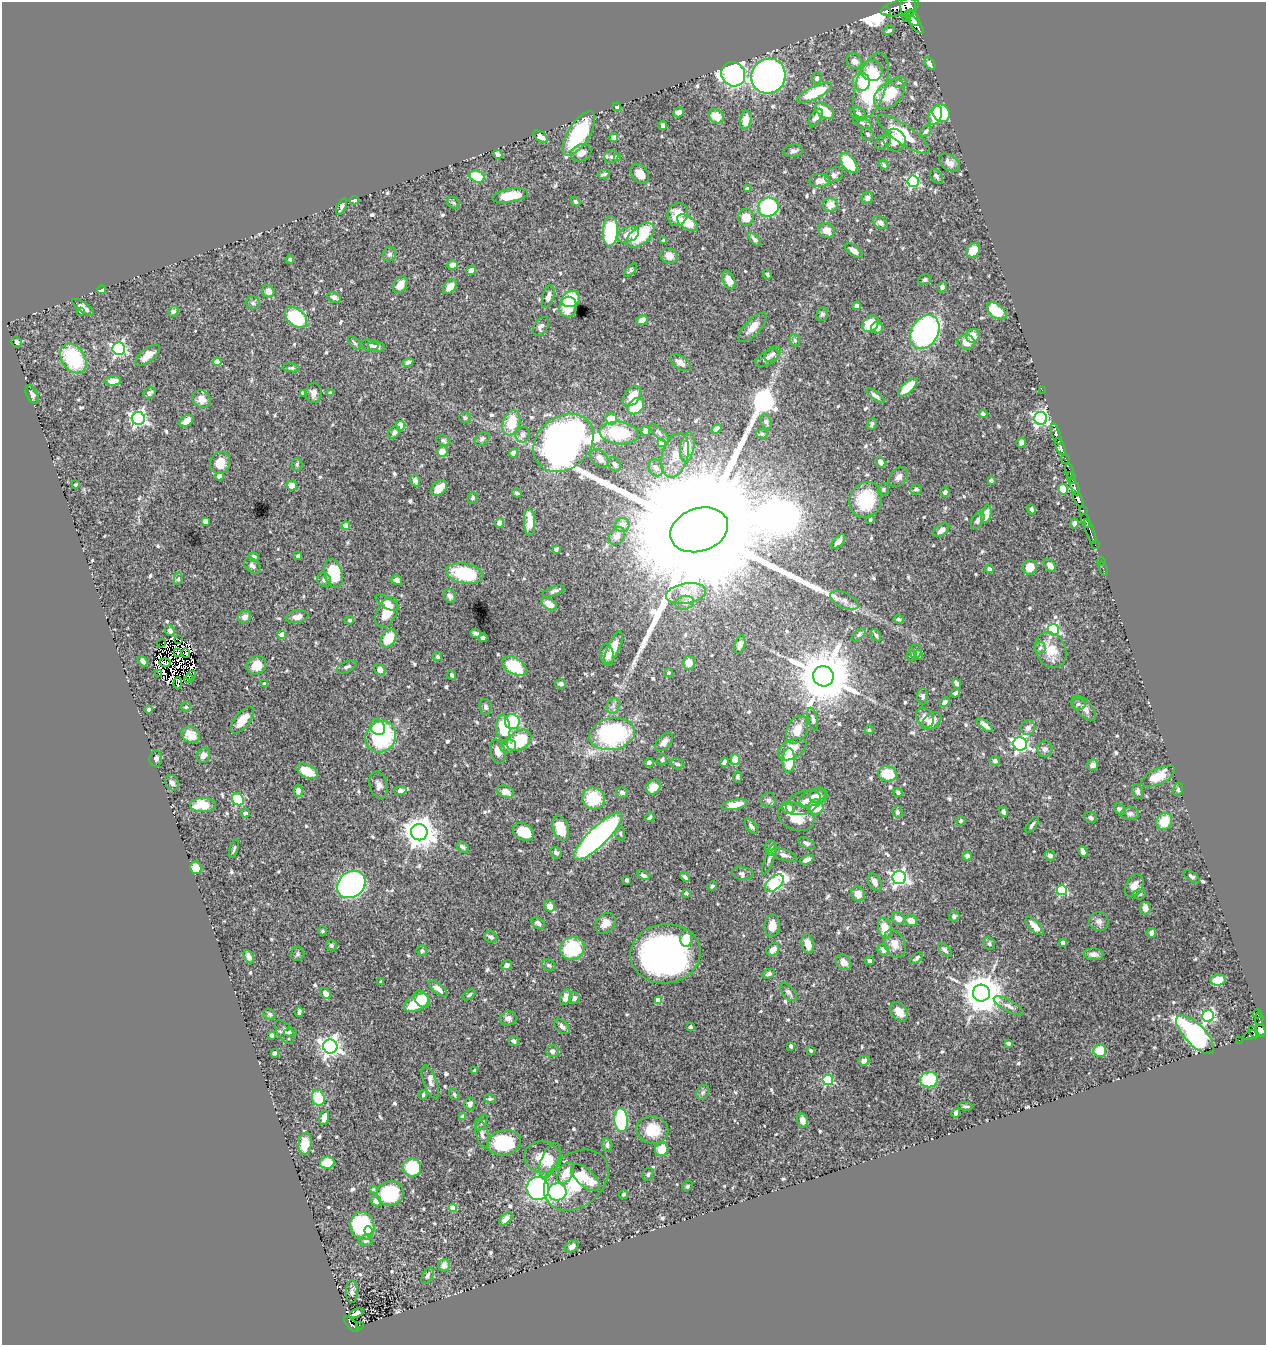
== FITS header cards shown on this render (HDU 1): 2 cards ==
NAXIS1  =                 1264
NAXIS2  =                 1343

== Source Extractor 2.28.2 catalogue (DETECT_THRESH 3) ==
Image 1264 x 1343 px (HDU 1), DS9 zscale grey, 1 PNG px = 1 image px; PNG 1268 x 1347 px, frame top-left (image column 1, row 1343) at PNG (2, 2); each listed source drawn as its Kron ellipse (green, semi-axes under 4 px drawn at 4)
Background 0.589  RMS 0.014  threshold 0.0426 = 3 sigma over >= 5 px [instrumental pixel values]
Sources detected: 661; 4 with non-positive FLUX_AUTO (blend fragments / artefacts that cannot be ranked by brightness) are neither listed nor drawn; of the other 657, the 500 brightest by FLUX_AUTO listed and drawn (157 fainter detections omitted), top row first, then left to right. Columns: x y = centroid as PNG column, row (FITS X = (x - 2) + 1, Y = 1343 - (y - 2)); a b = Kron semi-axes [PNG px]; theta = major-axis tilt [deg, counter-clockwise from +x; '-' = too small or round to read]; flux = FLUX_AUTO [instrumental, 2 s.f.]
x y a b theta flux
908 6 10 8 82 1300
900 7 19 7 14 1700
886 11 5 4 - 29
906 18 4 2 - 56
912 18 9 6 -50 1600
916 24 11 4 -51 1100
889 30 5 4 - 1.8
854 61 8 7 - 4.7
930 63 7 4 -58 3.1
872 70 11 10 - 15
733 74 12 11 - 320
768 76 18 17 - 400
817 78 6 5 - 2.4
861 82 9 8 - 16
899 82 8 5 1 2.5
871 86 34 15 72 94
814 93 19 6 25 34
889 94 18 11 40 30
617 107 4 4 - 3.5
825 111 11 6 -35 25
679 112 5 5 - 4.4
941 113 9 8 - 73
858 114 8 6 -34 4.5
935 115 10 6 68 18
716 116 8 6 -33 15
816 117 10 5 56 4.2
746 120 9 6 83 11
862 123 10 5 -25 3
663 125 4 3 - 3.3
926 131 7 4 45 2.3
579 134 25 10 58 67
868 134 7 5 -56 1.9
903 134 31 9 -35 30
541 137 8 5 -34 5.1
614 138 4 4 - 5.4
895 140 12 10 -52 19
883 142 9 6 45 2.7
793 151 10 6 4 2.9
581 153 10 8 24 6.9
498 154 5 4 - 3.1
611 157 7 6 - 3
617 157 4 4 - 9
849 163 11 6 -53 44
950 163 12 7 -37 6
884 165 5 4 - 1.8
604 174 6 3 13 2.1
640 174 11 8 -51 8.8
834 175 9 7 30 3.6
936 176 8 5 -54 2.3
477 177 8 5 -19 43
820 181 10 6 3 6.3
913 181 6 5 - 140
747 189 4 3 - 4
510 196 18 6 9 22
867 198 6 5 - 4.7
354 200 5 3 - 2
575 202 5 4 - 1.9
454 203 7 5 -35 1.8
830 205 7 7 - 11
342 207 9 4 64 3.1
768 207 10 9 - 120
678 214 12 10 69 16
746 217 8 8 - 12
687 223 12 6 -33 19
880 223 8 5 -36 4
827 230 8 7 - 9.7
610 231 15 7 87 64
628 234 11 7 23 11
640 235 16 9 38 48
755 239 8 4 -48 3.3
663 241 3 3 - 1.8
973 250 8 6 54 18
854 251 10 5 -37 5.5
389 254 7 6 - 2.9
669 256 9 7 -29 6.6
290 259 4 4 - 1.8
453 265 5 5 - 6.6
471 270 5 4 - 5.2
630 270 8 4 48 1.8
767 275 5 3 - 1.7
729 280 10 6 -68 6
925 280 6 5 - 1.9
400 285 9 6 56 8.9
450 287 8 5 49 12
942 287 5 4 - 4.8
101 290 4 4 - 4.7
268 291 6 5 - 6.5
334 297 7 5 -23 5.1
548 297 12 5 74 5
571 299 9 7 31 30
253 303 7 6 - 2.4
857 306 4 4 - 3.2
83 307 12 5 -36 5.4
568 307 10 9 - 14
81 311 4 4 - 1.7
173 311 5 4 - 3
997 311 11 6 -38 29
822 314 7 5 71 2.1
296 317 13 8 -43 72
642 320 6 4 32 9.2
870 324 9 7 48 21
541 327 10 6 56 4
753 327 18 8 47 10
877 328 6 6 - 5.2
925 332 18 13 59 250
973 336 7 6 - 11
795 340 6 5 - 1.7
17 342 6 4 -57 2.7
966 342 9 7 -10 9
354 343 8 4 -45 2
370 345 9 5 -11 3.2
377 346 8 5 -10 3.8
119 349 6 6 - 220
772 354 9 6 43 3
148 355 15 6 39 9.7
73 358 16 11 -56 66
767 358 13 6 27 4.5
217 362 4 4 - 20
408 362 5 3 - 2.7
680 363 12 6 -33 6.2
291 368 8 4 -8 1.9
113 381 8 5 5 11
908 387 12 5 43 22
1042 390 2 2 - 8.5
149 393 6 5 - 2.8
303 393 4 4 - 5.3
313 393 10 8 90 5.2
331 393 4 3 - 2
32 394 9 5 -62 3.8
632 396 11 7 52 11
875 396 11 4 -36 3.7
202 399 9 8 - 8.4
636 406 9 7 44 42
983 414 4 3 - 2.6
138 418 6 6 - 260
465 418 6 5 - 2.5
1041 418 6 6 - 270
611 419 6 5 - 19
186 421 8 5 37 8.4
766 422 8 5 -73 2.2
511 423 13 8 74 27
872 424 6 3 70 1.6
401 426 4 4 - 28
717 429 5 4 - 4.7
646 431 5 4 - 5
394 432 7 5 50 3.5
619 433 20 11 -6 42
659 433 12 4 -45 2.6
762 434 6 4 -9 1.7
1056 434 11 4 -71 700
523 435 8 7 - 4.1
482 439 8 6 38 2.6
443 441 7 4 -25 2.1
1021 442 5 4 - 3.8
563 443 33 26 40 850
662 443 4 4 - 12
687 447 15 7 81 17
1060 447 9 3 -68 740
442 451 5 5 - 9.5
513 453 4 4 - 6.8
675 455 22 13 73 16
600 458 10 7 -46 5.9
1066 459 5 2 - 12
880 462 6 4 -58 6.7
220 463 11 10 - 14
297 464 6 5 - 1.8
614 464 8 5 -56 3.8
656 468 9 7 -67 5
1069 471 8 3 -77 96
219 476 4 4 - 18
899 477 11 8 49 4.8
1072 478 6 3 -71 140
991 480 4 4 - 2
415 481 6 4 -70 5.5
75 485 3 3 - 1.7
292 486 5 5 - 9.9
1075 487 9 3 -70 190
439 488 9 6 42 11
883 489 6 5 - 1.7
916 489 6 5 - 2.1
1063 489 5 5 - 22
945 492 5 4 - 2.8
517 493 5 3 - 2
473 498 6 5 - 2.1
1078 499 8 4 -64 1300
866 500 18 16 67 47
1031 509 5 4 - 2.4
1083 510 3 2 - 96
986 514 9 5 75 11
870 519 4 3 - 1.6
978 520 9 5 58 4.1
205 521 4 4 - 8.7
1086 521 7 3 -65 420
530 522 14 5 -88 17
500 523 5 4 - 7.1
1074 523 5 4 - 2.7
622 525 7 7 - 7
346 526 4 4 - 17
699 530 30 21 19 110000
941 530 9 5 34 5.5
1090 532 13 3 -69 120
617 536 10 7 55 5.2
838 541 9 4 47 4.7
1095 545 2 2 - 4.5
556 549 4 3 - 1.7
298 556 3 3 - 2.4
254 557 5 4 - 4
1101 562 4 3 - 2.2
1050 565 7 5 -48 6
252 566 9 6 -44 3.6
1030 567 7 7 - 12
989 569 4 4 - 2
1103 569 8 2 -71 11
465 573 19 10 -11 56
333 574 15 9 -74 42
178 579 6 4 80 1.7
324 580 7 6 - 3.1
397 580 5 4 - 4.5
554 591 12 4 19 2.5
686 593 20 10 9 15
450 596 7 6 - 3.8
844 600 15 7 -27 5.7
387 603 13 5 -30 6
685 603 9 7 15 4.7
549 604 9 5 -31 10
387 612 16 10 64 20
244 617 7 6 - 6.1
297 617 11 6 11 6.4
898 619 5 4 - 2
350 620 4 4 - 1.6
1053 630 6 5 - 130
170 631 5 4 - 3.9
476 633 5 3 - 2.2
282 634 4 4 - 12
859 635 9 4 41 2.2
876 635 6 4 -60 1.9
483 638 4 4 - 4.5
178 639 3 2 - 2
388 639 10 7 57 21
161 643 4 2 - 2
740 644 9 5 73 3.7
614 647 17 6 66 16
1040 648 6 5 - 2.1
1051 650 18 14 -62 18
916 651 7 6 - 2.2
178 652 4 2 - 3
186 653 5 3 - 1.7
607 655 11 6 -78 6
918 655 5 4 - 2.7
437 656 5 4 - 2.2
912 656 5 5 - 1.9
143 661 6 4 -53 3.4
165 662 6 2 -1 2.1
689 663 7 6 - 7.4
257 665 10 9 - 16
514 666 13 8 -30 39
347 667 10 5 24 2.7
380 670 6 5 - 7.1
159 673 4 2 - 4.6
669 673 4 4 - 2.1
452 675 5 4 - 1.9
191 676 5 2 - 5.5
823 676 10 10 - 6900
189 679 4 3 - 5.1
178 683 6 3 89 4.7
264 684 4 4 - 3.1
561 684 5 4 - 4
957 684 5 4 - 3.4
955 693 5 4 - 2.6
923 696 8 5 90 2.5
945 702 5 4 - 3
1078 704 7 5 -11 2.3
613 706 8 6 77 2.9
186 707 5 4 - 1.6
486 707 8 6 -78 3.1
1084 708 15 7 -48 7
149 709 4 4 - 2
925 718 10 8 -57 6.7
813 719 11 4 -76 2.9
242 720 16 7 51 14
932 721 11 7 41 14
512 722 7 7 - 96
985 725 10 4 -40 4.5
378 727 8 7 - 12
503 728 13 7 -85 35
1028 728 7 7 - 5
797 730 15 10 63 16
869 730 4 4 - 1.6
612 734 23 16 11 150
191 735 9 7 -32 11
381 737 16 14 54 110
519 740 13 9 36 41
664 742 11 6 46 5.9
1020 744 7 6 - 290
508 746 8 6 10 5.8
792 749 15 9 30 14
1045 749 8 8 - 4
498 751 12 7 -72 7.5
203 755 8 6 60 6.1
156 759 8 6 83 2.8
735 759 5 4 - 16
662 760 5 5 - 2.2
789 760 12 6 89 32
995 761 5 4 - 2.5
724 762 5 4 - 2.7
649 763 5 4 - 3
677 764 6 5 - 3.1
1093 765 6 5 - 4.2
307 771 11 6 -27 16
887 774 9 7 -14 27
1158 776 18 8 25 20
737 777 5 4 - 1.7
172 783 8 6 -55 4.9
379 785 14 9 -76 5.5
653 787 8 6 54 12
401 790 7 4 11 9.7
1178 790 7 5 77 1.8
298 791 6 4 -89 5
1137 791 7 5 -82 2.9
505 792 9 6 -17 7.9
898 792 5 4 - 2.4
622 793 6 5 - 3
818 795 9 7 17 4.1
812 798 13 8 23 6.7
238 799 6 5 - 50
593 799 11 11 - 36
769 800 7 7 - 2.7
803 803 18 11 22 8.4
203 805 13 7 0 25
734 805 13 5 10 13
816 807 8 7 - 18
788 808 7 5 -37 7.4
1120 809 7 5 -40 2.7
897 812 6 5 - 2.6
1003 812 5 4 - 2.8
245 813 4 4 - 2.6
1130 814 9 6 6 3.1
650 817 5 3 - 2
796 817 19 13 -22 20
1091 818 6 5 - 2.5
961 821 5 5 - 1.6
1164 821 9 7 57 17
1032 825 9 3 52 2.5
751 826 9 4 -53 3.2
561 828 13 7 -71 22
419 832 8 8 - 1600
523 832 11 8 -31 23
620 833 7 5 -86 1.9
598 836 32 9 44 340
806 843 9 5 -25 3
463 847 6 5 - 2.5
771 848 8 5 -87 4.4
234 849 9 3 74 1.8
1083 852 5 4 - 4.3
556 853 6 5 - 2.9
784 855 13 5 -20 4.3
1050 855 5 5 - 3.1
967 856 4 4 - 4.4
769 859 17 4 70 3.2
807 860 7 4 23 4.2
196 868 6 5 - 20
742 873 11 6 -7 2.5
643 875 6 4 -27 3.1
1192 876 9 4 -34 2.4
685 877 5 3 - 2.3
899 878 7 6 - 310
627 880 4 3 - 2
875 882 9 5 -62 4.8
774 883 11 6 41 160
351 884 15 12 38 340
712 886 5 4 - 1.7
1134 886 12 8 63 7.7
1062 890 5 5 - 79
686 893 4 3 - 3.2
858 894 8 6 -61 8.2
1140 894 6 5 - 1.9
549 906 6 5 - 9.7
1145 908 6 5 - 6.2
954 916 5 5 - 2.4
898 918 7 5 -31 5
911 921 6 5 - 8.5
1099 921 9 9 - 4.5
538 923 7 5 -36 3.9
605 923 11 9 47 7.3
772 926 11 7 84 8.7
1034 926 11 5 -46 9.5
885 928 11 6 -73 17
322 931 4 4 - 1.6
1152 933 5 4 - 5.4
491 937 6 5 - 3.4
686 938 8 6 84 13
1063 943 4 4 - 3.9
808 944 10 6 -77 10
895 944 14 10 -64 9.6
989 944 7 5 -57 1.9
331 945 5 5 - 2.2
572 948 12 11 - 53
773 949 7 5 44 6.6
883 950 6 5 - 5.4
945 950 8 5 -43 2.7
422 951 5 5 - 1.9
298 954 7 6 - 2.1
665 954 35 29 8 340
1094 954 10 6 -4 4.9
249 957 7 4 -62 4.6
917 958 8 4 43 2
870 961 4 3 - 3.1
844 962 9 7 -46 6.1
506 965 5 4 - 4
549 965 7 5 -28 2.2
769 974 6 4 25 2.8
1218 980 7 5 8 17
381 981 3 3 - 1.6
438 989 11 5 -39 5.8
788 992 10 6 -49 3.4
981 993 8 8 - 2600
326 994 6 4 -45 4.9
469 995 7 4 35 2.4
566 997 8 5 73 9.4
574 998 6 5 - 3.2
422 999 10 6 -54 15
658 1000 4 4 - 13
417 1003 14 7 28 32
1009 1006 17 5 -29 4.4
299 1012 5 3 - 2.6
899 1012 10 7 -51 9.5
269 1014 6 5 - 1.7
1257 1014 4 3 - 36
1208 1016 6 5 - 130
508 1018 8 7 - 4.4
1259 1019 6 3 -89 50
562 1027 9 5 -42 3.3
690 1027 4 3 - 1.8
1261 1031 6 5 - 420
285 1032 13 7 -57 4.2
290 1032 6 4 11 2.6
1253 1032 7 3 -63 100
272 1035 4 4 - 3.1
1195 1035 25 10 -46 200
1250 1035 7 3 25 42
1239 1040 2 2 - 5.4
514 1041 5 4 - 3.2
1008 1043 4 3 - 1.9
330 1046 7 7 - 510
791 1046 4 3 - 2.5
811 1050 3 3 - 2.1
552 1051 6 6 - 3.3
1100 1051 6 6 - 28
275 1053 4 4 - 2.3
864 1061 5 5 - 5.6
475 1070 3 3 - 1.7
828 1080 5 5 - 76
929 1080 9 7 10 38
430 1082 17 6 -69 4.9
703 1092 8 6 60 2.5
454 1094 6 4 -57 1.7
423 1095 5 4 - 1.6
318 1098 8 6 -76 30
490 1099 5 4 - 1.8
470 1104 6 5 - 4.3
965 1106 7 3 -5 1.6
956 1113 4 3 - 2.7
463 1117 4 4 - 10
324 1118 7 4 78 10
621 1120 12 7 -85 82
803 1120 7 5 -80 7.4
482 1122 8 3 63 1.6
652 1130 16 13 -11 26
482 1134 15 6 -74 4.7
504 1143 17 12 13 63
305 1144 11 6 84 19
607 1145 7 5 -77 3
662 1149 7 6 - 20
543 1157 18 15 -12 21
550 1160 18 8 69 9.2
327 1162 7 6 - 22
412 1168 9 9 - 60
566 1173 12 7 59 16
648 1174 6 5 - 2.1
585 1178 17 8 -41 16
576 1180 36 26 40 56
687 1186 5 4 - 2.1
373 1189 3 3 - 1.6
538 1189 11 11 - 250
557 1192 9 8 - 86
390 1193 13 12 - 63
624 1194 4 3 - 1.7
376 1201 5 5 - 6.2
453 1208 4 4 - 19
506 1219 8 4 47 6.5
362 1226 14 12 -79 81
368 1231 4 4 - 32
366 1241 6 5 - 2.4
572 1247 7 5 33 4.3
444 1265 6 5 - 5.8
427 1276 9 5 61 2.7
352 1292 11 6 90 3.3
356 1313 7 4 23 4.2
351 1324 9 4 -48 150
359 1325 2 2 - 7.4
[157 fainter detections neither listed nor drawn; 4 non-positive-flux detections neither listed nor drawn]